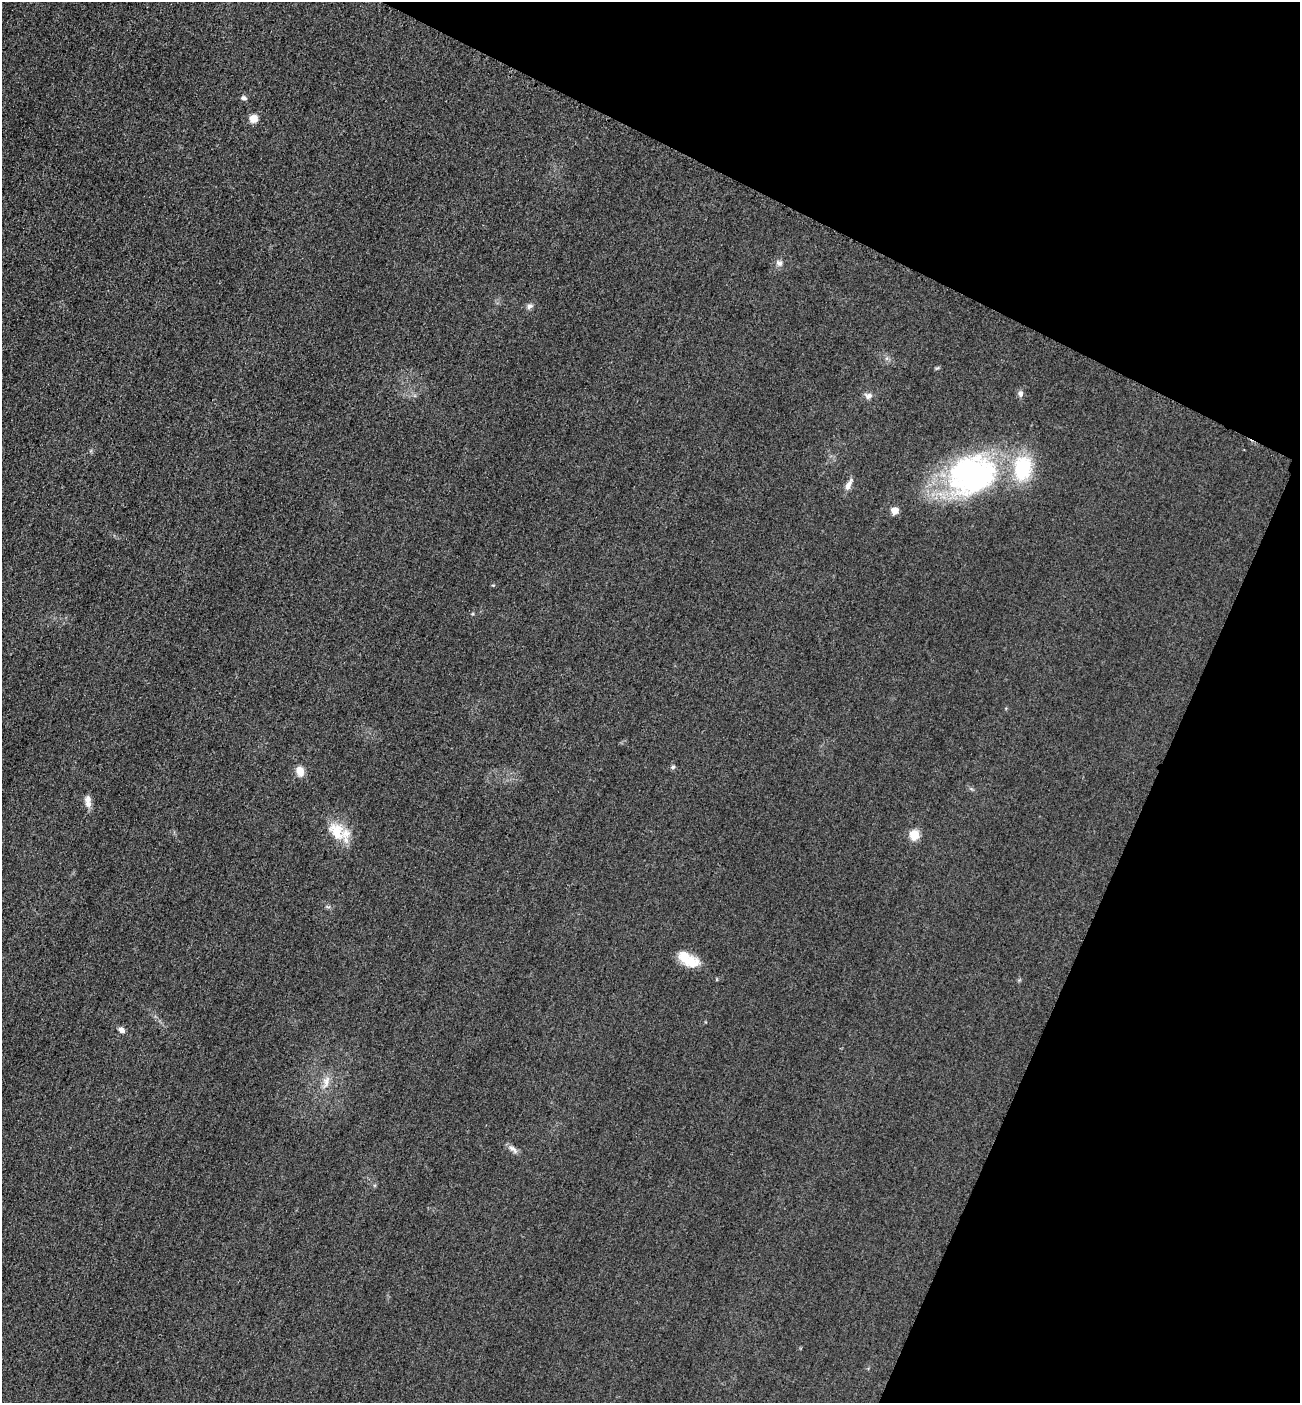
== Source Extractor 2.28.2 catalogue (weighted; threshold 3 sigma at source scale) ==
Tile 8 of 4 x 4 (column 4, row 2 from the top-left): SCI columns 4199-5496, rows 2828-4228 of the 5667 x 5654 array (HDU 1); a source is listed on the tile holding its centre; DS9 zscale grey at full resolution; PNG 1302 x 1405 px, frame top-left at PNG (2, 2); no overlay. Shown black and unused: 23% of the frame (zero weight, under 3 of 4 exposures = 3% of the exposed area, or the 3 px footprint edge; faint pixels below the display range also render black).
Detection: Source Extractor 2.28.2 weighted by HDU 2 'WHT'; one run over the whole footprint, this tile lists its part. Background 0.0571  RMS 0.017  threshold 0.0754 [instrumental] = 3 sigma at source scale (4.5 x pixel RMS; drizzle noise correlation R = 1.50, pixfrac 1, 0.05/0.05 arcsec/px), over >= 5 px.
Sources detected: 20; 2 inside a brighter listed object's ellipse — not listed separately; the other 18 listed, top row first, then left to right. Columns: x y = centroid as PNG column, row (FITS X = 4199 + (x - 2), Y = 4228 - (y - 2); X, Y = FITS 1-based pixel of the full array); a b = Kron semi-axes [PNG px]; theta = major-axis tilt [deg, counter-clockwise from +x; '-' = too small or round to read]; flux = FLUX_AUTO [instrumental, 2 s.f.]
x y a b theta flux
244 98 7 5 -17 3.9
253 119 7 7 - 18
779 263 9 7 -11 6.4
529 306 8 7 - 5.1
1021 394 8 6 -89 6
868 396 11 8 -2 7
972 475 58 46 11 380
848 485 17 6 64 9.8
895 511 5 5 - 31
673 767 6 4 44 2.7
300 771 11 8 -77 16
88 803 13 8 -67 11
337 831 30 17 -53 42
914 835 5 5 - 89
688 959 27 12 -30 37
122 1030 8 6 -42 7.1
326 1081 17 7 75 13
513 1149 15 6 -41 7.8